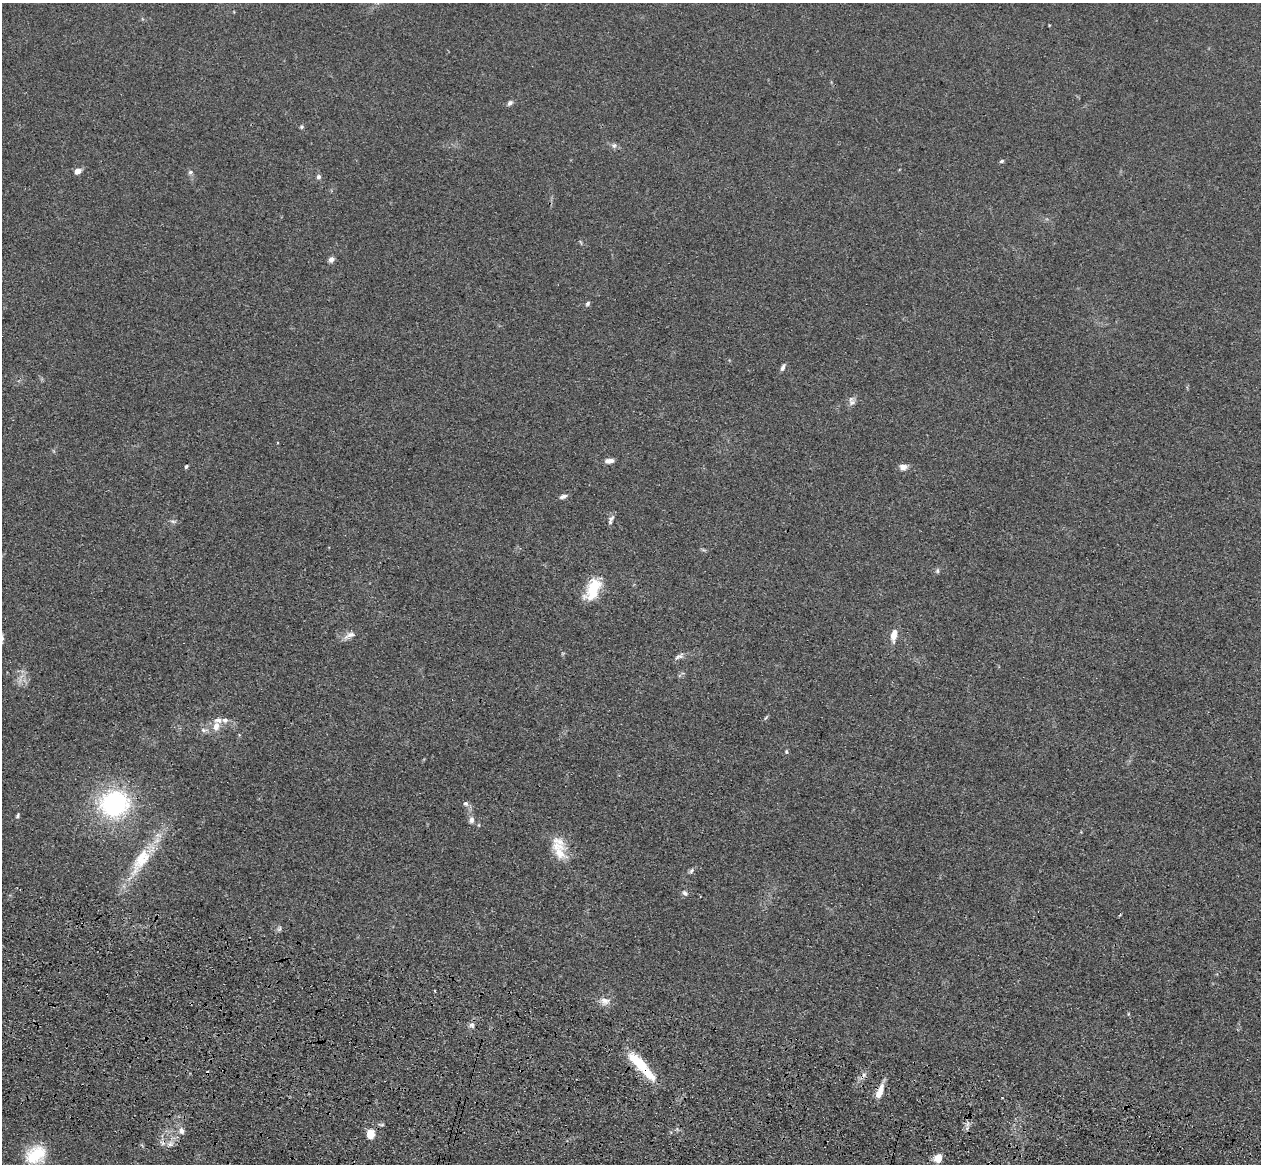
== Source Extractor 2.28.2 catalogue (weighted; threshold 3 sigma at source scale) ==
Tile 6 of 4 x 4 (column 2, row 2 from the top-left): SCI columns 1296-2554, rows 2686-3847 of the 5110 x 5250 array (HDU 1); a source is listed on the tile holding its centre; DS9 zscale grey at full resolution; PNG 1263 x 1166 px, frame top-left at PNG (2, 3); no overlay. Shown black and unused: <1% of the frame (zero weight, under 3 of 4 exposures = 6% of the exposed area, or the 3 px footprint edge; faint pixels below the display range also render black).
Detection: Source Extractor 2.28.2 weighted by HDU 2 'WHT'; one run over the whole footprint, this tile lists its part. Background 0.0611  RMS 0.0074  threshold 0.0332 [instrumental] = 3 sigma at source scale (4.5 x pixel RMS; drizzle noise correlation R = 1.50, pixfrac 1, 0.05/0.05 arcsec/px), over >= 5 px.
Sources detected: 55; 1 too faint to see at this stretch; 3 cosmic-ray / hot-pixel residue — not listed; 4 inside a brighter listed object's ellipse — not listed separately; the other 47 listed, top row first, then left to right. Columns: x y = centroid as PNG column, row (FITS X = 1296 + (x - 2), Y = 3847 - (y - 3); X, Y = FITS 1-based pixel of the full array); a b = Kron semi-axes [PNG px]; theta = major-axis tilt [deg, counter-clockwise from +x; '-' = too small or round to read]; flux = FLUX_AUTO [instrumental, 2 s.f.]
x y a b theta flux
510 103 8 6 45 2.2
302 127 5 5 - 1.3
614 145 8 7 - 2.4
1002 161 6 4 17 1.3
78 171 7 5 34 5.5
190 172 6 5 - 1.9
319 177 6 5 - 2.1
331 259 6 5 - 4
588 303 6 5 - 1.7
783 367 9 5 67 2.4
852 402 10 8 40 3.4
609 461 11 5 4 4.3
186 466 4 3 - 1.3
903 467 11 8 -4 4
563 496 10 5 20 2.5
611 518 10 5 39 2.2
173 521 8 4 -9 1.7
937 571 7 5 90 1.5
593 589 24 12 64 28
349 635 18 7 27 5.1
894 636 13 6 82 8.5
679 656 15 6 31 3.1
766 717 8 3 48 1.1
216 726 13 9 77 7.1
204 730 11 6 -9 3
786 752 6 3 -90 0.98
114 803 31 27 10 110
466 804 8 7 - 2.2
18 815 6 4 62 1.3
471 820 9 7 83 3.3
559 850 30 15 -59 18
141 861 49 18 59 36
691 871 9 5 50 1.8
685 893 9 5 -39 2.1
279 929 8 6 73 1.8
605 1001 15 9 -9 5.7
1128 1014 5 3 - 0.66
472 1025 8 6 -64 2.7
641 1066 46 10 -47 32
879 1092 17 6 68 10
1002 1098 3 2 - 1
967 1128 8 5 46 2.3
181 1131 8 7 - 3.8
370 1134 5 5 - 40
170 1144 8 6 1 3.1
36 1155 25 18 36 28
938 1158 7 7 - 11
Overlapping masked pixels (flux is a lower limit): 2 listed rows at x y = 641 1066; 879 1092